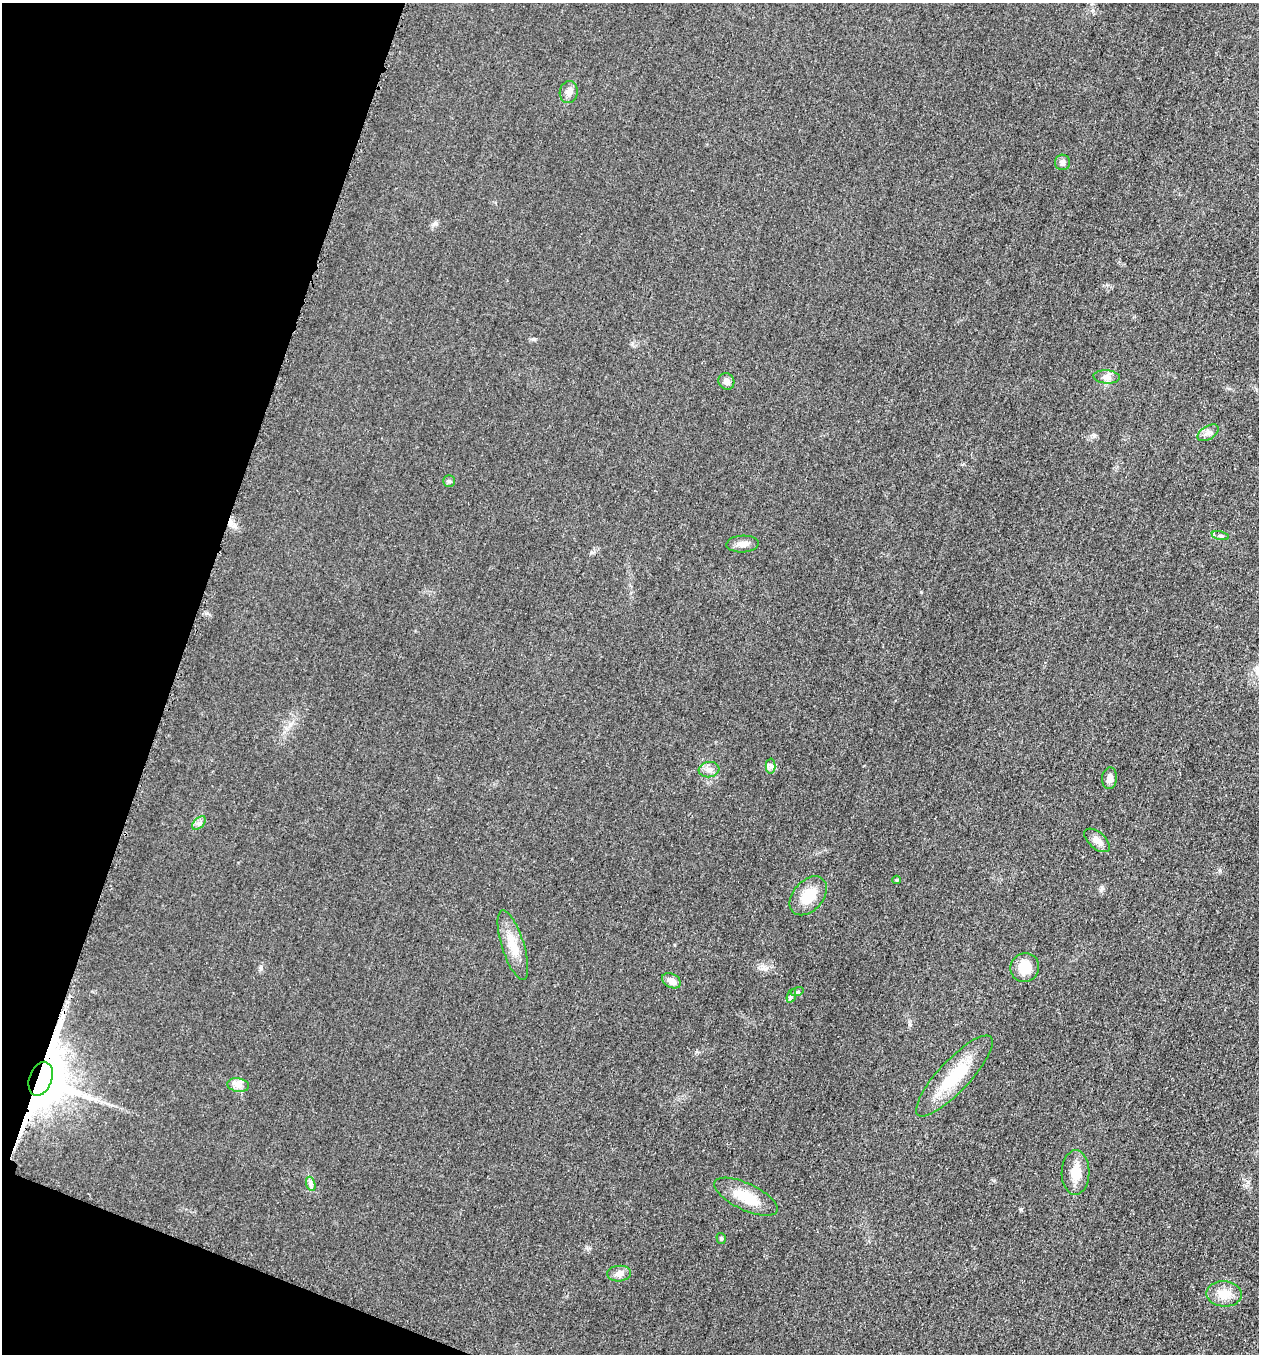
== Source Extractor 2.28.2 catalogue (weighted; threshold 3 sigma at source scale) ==
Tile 9 of 4 x 4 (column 1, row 3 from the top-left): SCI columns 199-1455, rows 1374-2725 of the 5507 x 5463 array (HDU 1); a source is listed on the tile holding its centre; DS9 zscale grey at full resolution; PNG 1261 x 1356 px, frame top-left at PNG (2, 3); each listed source drawn as its Kron ellipse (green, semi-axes under 4 px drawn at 4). Shown black and unused: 17% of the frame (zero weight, under 3 of 5 exposures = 4% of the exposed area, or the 3 px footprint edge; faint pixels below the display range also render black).
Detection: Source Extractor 2.28.2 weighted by HDU 2 'WHT'; one run over the whole footprint, this tile lists its part. Background 0.0227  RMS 0.0053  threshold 0.0237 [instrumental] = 3 sigma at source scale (4.5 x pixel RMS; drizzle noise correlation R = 1.50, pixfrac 1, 0.05/0.05 arcsec/px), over >= 5 px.
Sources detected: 31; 1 cosmic-ray / hot-pixel residue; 1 long thin detection or spike segment (spike, bleed or trail) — neither listed nor drawn; the other 29 listed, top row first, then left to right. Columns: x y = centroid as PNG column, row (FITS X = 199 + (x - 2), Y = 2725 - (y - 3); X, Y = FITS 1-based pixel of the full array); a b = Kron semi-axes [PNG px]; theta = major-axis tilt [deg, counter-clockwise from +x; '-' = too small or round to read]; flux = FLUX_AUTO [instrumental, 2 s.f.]
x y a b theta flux
569 92 11 9 79 3
1062 162 8 7 - 1.7
1107 377 13 6 -5 2.5
726 381 8 7 - 2.6
1208 433 11 6 31 2.1
449 481 5 5 - 1
1220 536 8 3 -13 1
742 544 16 8 3 3.4
770 766 7 5 90 1.4
709 770 10 7 7 2.6
1109 778 11 7 84 2.9
199 823 8 5 45 1.6
1097 840 15 8 -41 3.7
897 880 4 3 - 0.52
808 896 22 15 49 12
513 945 36 11 -72 11
1025 968 15 14 - 10
671 981 10 7 -30 3.4
797 992 6 4 17 0.87
791 996 7 4 70 1.1
954 1076 53 15 47 24
41 1079 17 11 71 2900
238 1085 11 7 -10 2.9
1075 1173 22 14 89 8.9
311 1184 7 4 -71 1.2
746 1197 34 13 -25 14
721 1238 5 4 - 0.89
619 1274 12 8 4 2.8
1224 1294 18 12 -2 7.9
Overlapping masked pixels (flux is a lower limit): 1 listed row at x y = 41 1079
Unlisted compact peaks at least as high as the median listed source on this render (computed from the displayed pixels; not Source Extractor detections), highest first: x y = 1021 1209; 1248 1182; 1220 871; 261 968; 921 592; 533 339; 1094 436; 765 969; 1101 890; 591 552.